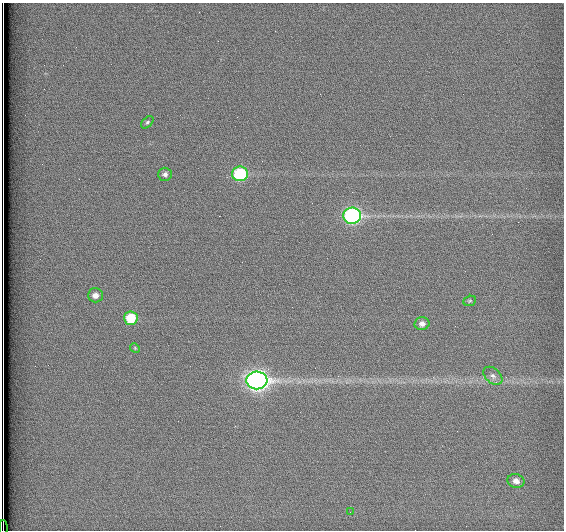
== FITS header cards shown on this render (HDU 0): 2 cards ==
NAXIS1  =                  562          / # of pixels in <axis direction>
NAXIS2  =                  528          / # of pixels in <axis direction>

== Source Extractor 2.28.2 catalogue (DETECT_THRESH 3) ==
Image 562 x 528 px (HDU 0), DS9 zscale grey, 1 PNG px = 1 image px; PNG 566 x 532 px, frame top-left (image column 1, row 528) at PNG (2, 3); each listed source drawn as its Kron ellipse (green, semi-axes under 4 px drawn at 4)
Background 1790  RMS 4.6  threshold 13.8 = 3 sigma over >= 5 px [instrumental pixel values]
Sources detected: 14; all 14 listed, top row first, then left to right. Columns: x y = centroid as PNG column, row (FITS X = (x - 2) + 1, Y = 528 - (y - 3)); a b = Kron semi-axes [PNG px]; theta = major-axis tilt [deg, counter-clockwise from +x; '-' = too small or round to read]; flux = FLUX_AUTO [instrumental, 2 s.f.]
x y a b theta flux
147 122 7 4 45 600
165 174 7 6 - 1100
240 174 8 7 - 27000
352 216 9 8 - 68000
95 295 7 7 - 2000
470 301 6 5 - 500
131 318 7 6 - 11000
422 324 7 6 - 1600
135 348 5 4 - 320
493 376 11 7 -43 1500
257 380 10 9 - 180000
516 481 8 7 - 2100
350 512 2 2 - 130
3 528 8 2 -89 1300
At the frame edge (FLAGS 8, measured only in part): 1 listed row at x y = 3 528